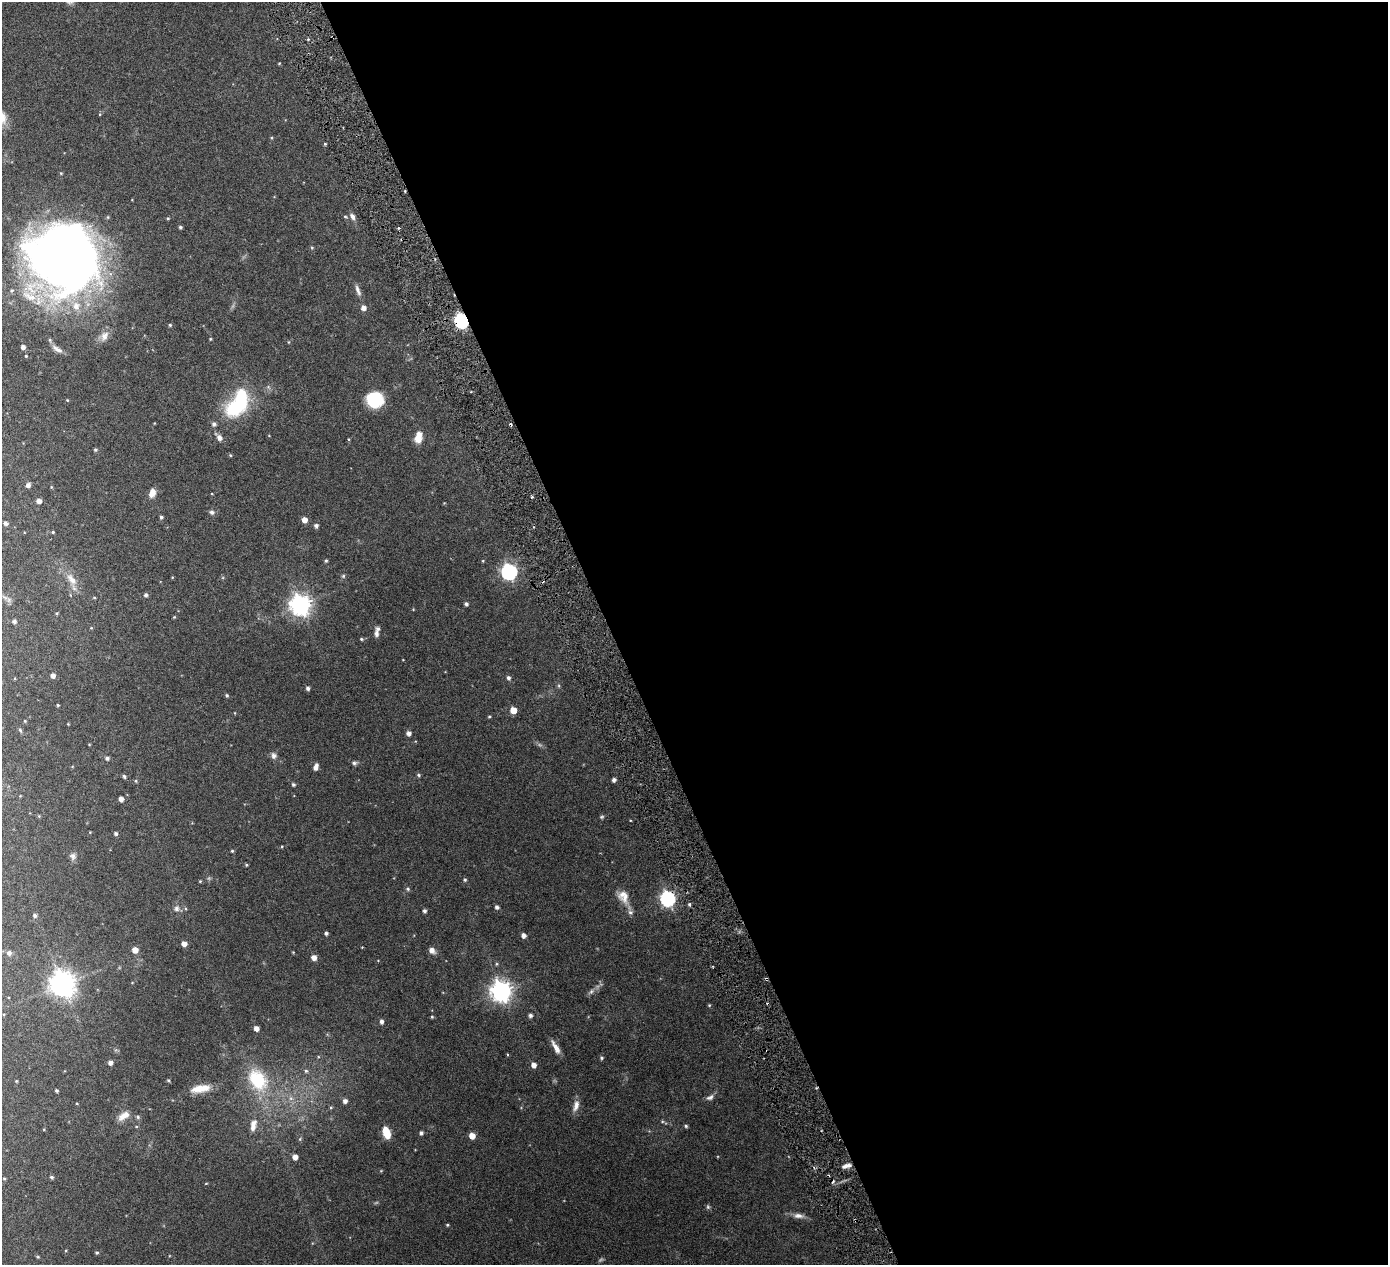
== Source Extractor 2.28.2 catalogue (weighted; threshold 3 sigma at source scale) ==
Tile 8 of 4 x 4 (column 4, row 2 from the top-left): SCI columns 4174-5559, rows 2713-3975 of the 5576 x 5554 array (HDU 1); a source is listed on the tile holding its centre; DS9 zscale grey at full resolution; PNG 1390 x 1267 px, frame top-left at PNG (2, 2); no overlay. Shown black and unused: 56% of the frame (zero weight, under 3 of 6 exposures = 1% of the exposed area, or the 3 px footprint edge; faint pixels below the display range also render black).
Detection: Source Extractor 2.28.2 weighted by HDU 2 'WHT'; one run over the whole footprint, this tile lists its part. Background 0.0801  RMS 0.0034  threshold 0.0139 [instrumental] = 3 sigma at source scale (4.09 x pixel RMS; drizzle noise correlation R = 1.36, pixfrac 0.8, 0.05/0.05 arcsec/px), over >= 5 px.
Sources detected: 172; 4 too faint to see at this stretch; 2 inside a brighter object's white glare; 5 cosmic-ray / hot-pixel residue — not listed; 5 inside a brighter listed object's ellipse — not listed separately; the other 156 listed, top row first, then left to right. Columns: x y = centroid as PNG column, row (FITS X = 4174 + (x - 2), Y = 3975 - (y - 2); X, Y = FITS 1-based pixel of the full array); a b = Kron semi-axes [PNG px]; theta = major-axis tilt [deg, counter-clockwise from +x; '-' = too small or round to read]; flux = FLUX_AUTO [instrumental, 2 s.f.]
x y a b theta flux
279 63 3 3 - 0.26
100 114 5 3 - 0.26
271 138 5 3 - 0.27
325 144 4 3 - 0.32
352 216 10 6 -62 1.2
345 217 6 4 -19 0.37
168 218 4 4 - 0.3
180 227 4 3 - 0.5
399 228 4 3 - 0.31
312 247 6 4 -68 0.37
62 258 63 55 4 270
358 290 16 6 -71 1.4
363 308 6 5 - 1.7
461 321 6 6 - 65
170 325 4 4 - 0.41
104 336 15 10 64 2.2
210 339 4 3 - 0.28
23 347 4 4 - 1.2
57 349 16 6 -33 1.5
26 356 3 3 - 0.22
241 395 48 14 61 23
67 400 3 3 - 0.25
375 400 18 16 -6 11
214 424 5 5 - 0.8
418 437 14 8 77 3.4
348 439 5 3 - 0.28
95 450 4 4 - 0.48
230 455 4 4 - 0.31
28 485 5 4 - 1.1
51 487 4 4 - 0.24
152 493 11 7 73 2.1
212 494 4 2 - 0.19
532 497 3 3 - 0.35
39 501 4 4 - 1.6
444 503 3 3 - 0.19
212 512 6 5 - 0.91
161 517 3 3 - 0.56
304 520 5 4 - 2.4
6 523 4 4 - 1
316 526 4 4 - 0.87
53 532 3 3 - 0.32
326 561 4 4 - 0.43
483 561 4 3 - 0.24
509 572 7 6 - 76
343 576 5 5 - 0.45
172 577 4 3 - 0.22
71 579 22 10 -58 3.8
70 595 5 3 - 0.26
146 595 4 4 - 0.81
5 597 12 6 -33 1.1
94 597 4 3 - 0.29
466 604 5 4 - 0.69
300 605 8 7 - 200
413 609 4 3 - 0.23
57 613 4 4 - 0.34
174 617 4 3 - 0.28
14 621 4 4 - 0.89
91 628 5 4 - 0.25
376 634 10 6 -82 1.2
361 639 5 4 - 0.43
53 675 5 4 - 1.4
508 678 5 4 - 0.86
559 686 6 4 -72 0.38
308 688 5 4 - 0.81
227 695 3 3 - 0.47
58 705 3 3 - 0.29
513 710 5 5 - 4.4
235 713 4 2 - 0.19
489 717 4 3 - 0.31
25 721 4 3 - 0.27
68 724 3 3 - 0.2
20 730 7 4 -62 0.43
408 733 5 5 - 1.3
89 744 4 3 - 0.21
274 755 9 8 - 1.2
107 758 5 5 - 0.85
354 763 7 6 - 0.69
316 767 8 4 74 1.6
418 775 5 4 - 0.44
124 776 6 4 -71 0.51
614 780 4 4 - 0.91
136 781 5 3 - 0.31
293 784 4 4 - 0.55
121 799 4 4 - 1.7
39 816 5 4 - 0.31
630 820 4 2 - 0.21
90 832 4 3 - 0.21
116 833 4 4 - 0.65
282 846 4 3 - 0.26
232 851 4 4 - 0.36
73 856 10 9 - 1.2
246 865 5 4 - 0.36
465 880 5 4 - 0.44
200 881 4 4 - 0.28
408 889 6 5 - 0.53
623 897 20 13 -58 3.8
667 899 7 6 - 66
689 904 5 4 - 0.51
497 907 4 4 - 0.88
176 908 8 8 - 1.3
425 911 4 3 - 0.66
35 915 4 4 - 0.8
326 933 3 3 - 0.72
523 935 5 4 - 1.3
184 944 4 4 - 2.2
135 950 5 4 - 3
432 950 7 5 -41 1.8
293 952 4 3 - 0.24
9 953 8 7 - 0.84
314 957 5 5 - 2
62 984 10 9 - 250
501 991 8 7 - 200
591 991 11 6 42 0.98
709 1005 4 4 - 0.31
4 1014 4 3 - 0.23
530 1015 4 4 - 0.8
432 1017 4 3 - 0.34
381 1022 5 4 - 1
256 1028 4 4 - 2
556 1047 18 6 -60 2.2
601 1058 5 4 - 0.48
110 1063 5 5 - 1.3
534 1065 5 5 - 1.9
306 1071 5 5 - 0.54
168 1080 4 4 - 0.4
258 1080 33 22 -56 16
16 1081 4 4 - 0.26
200 1089 23 8 11 4.7
56 1091 4 3 - 0.52
710 1097 12 6 26 1.1
291 1098 7 6 - 1
345 1101 5 5 - 1.2
77 1103 4 3 - 0.23
576 1106 16 8 73 2.1
331 1107 5 4 - 0.36
124 1116 17 8 33 2.8
138 1117 5 5 - 0.53
662 1121 5 4 - 0.35
253 1125 16 7 79 2.3
686 1126 5 4 - 0.47
386 1133 12 6 -72 6
421 1133 4 4 - 0.81
472 1136 5 5 - 3.2
300 1139 6 4 46 0.33
295 1157 4 4 - 2.2
846 1166 12 5 16 1.5
381 1171 4 4 - 0.26
51 1177 4 4 - 0.6
4 1179 4 4 - 0.32
206 1183 4 3 - 0.2
708 1207 7 5 -75 0.51
798 1216 16 7 -4 1.8
447 1225 4 3 - 0.37
66 1250 4 3 - 0.28
97 1253 4 4 - 0.43
38 1257 5 4 - 0.33
Overlapping masked pixels (flux is a lower limit): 2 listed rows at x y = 461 321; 667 899
Isophote crosses this tile's border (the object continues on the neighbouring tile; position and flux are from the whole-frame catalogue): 1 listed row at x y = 62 258